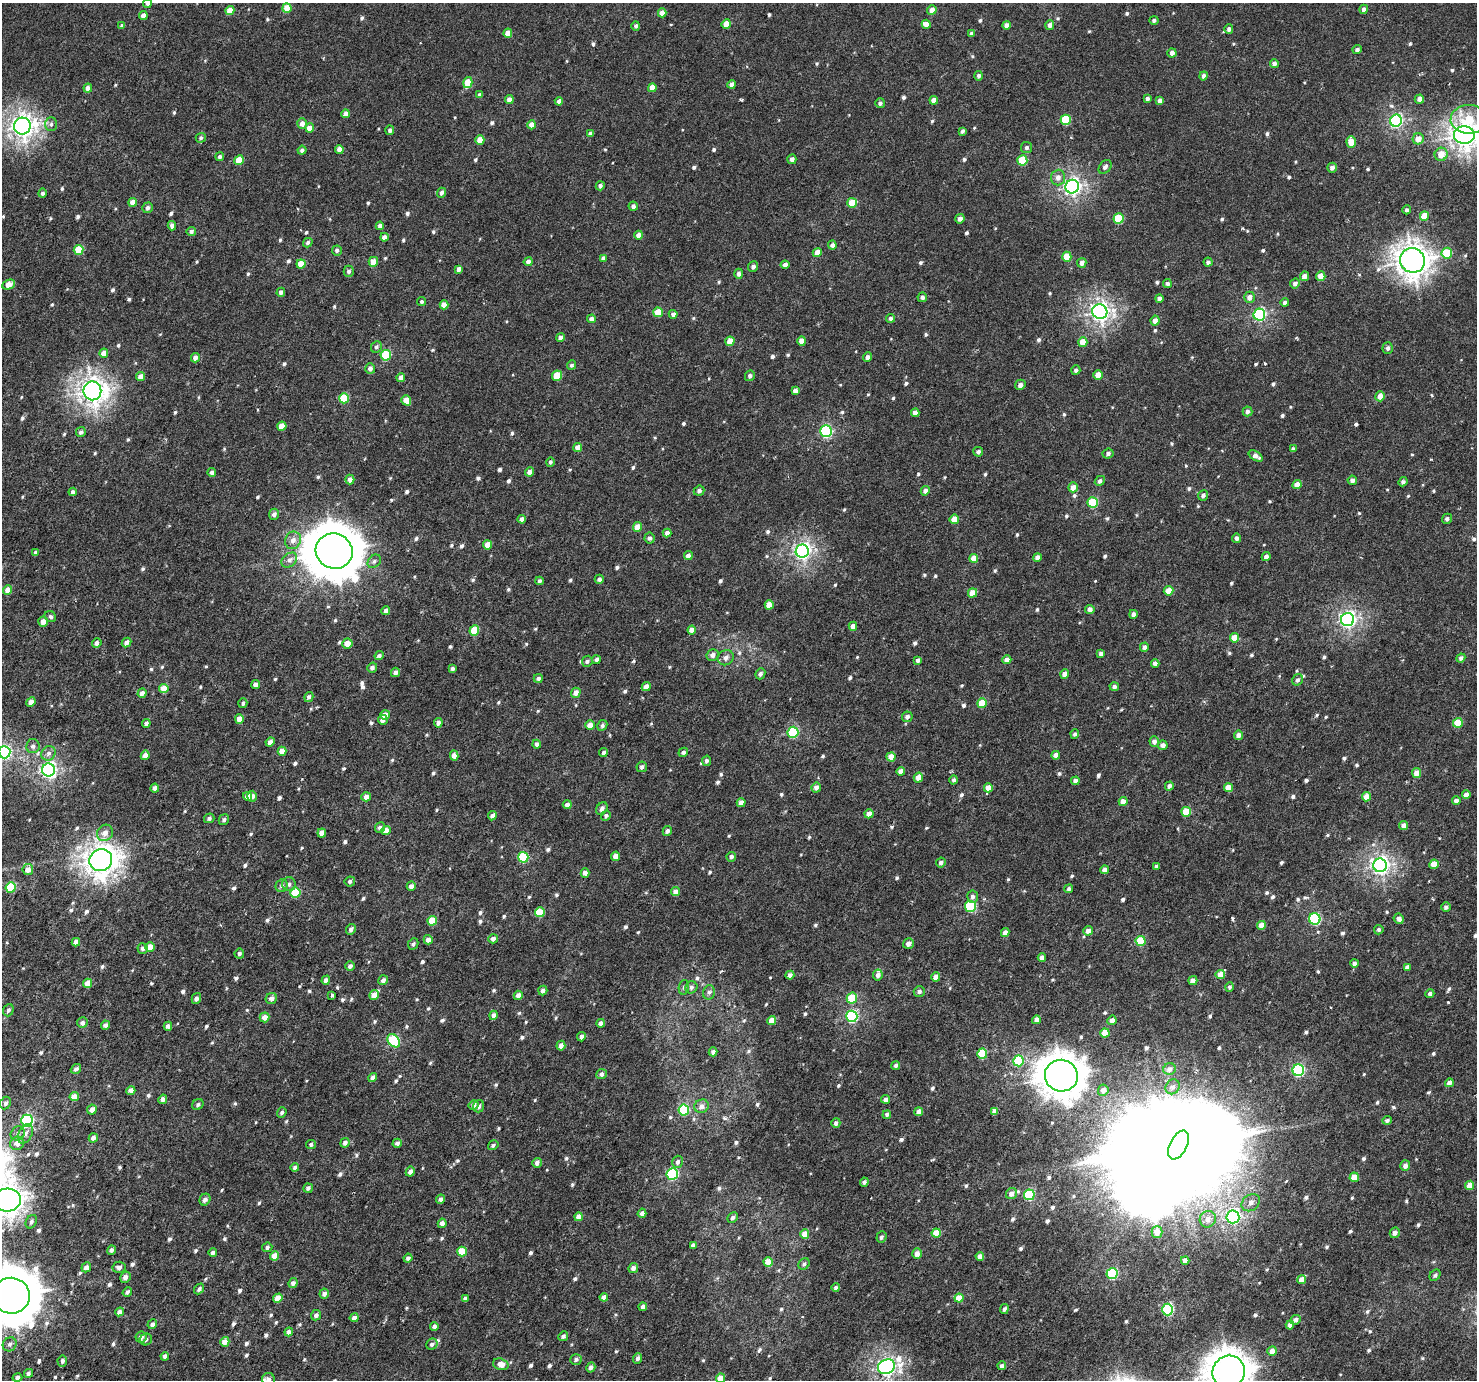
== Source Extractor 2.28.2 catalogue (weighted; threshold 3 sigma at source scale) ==
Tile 7 of 4 x 4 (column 3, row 2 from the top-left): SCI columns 3025-4499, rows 3098-4475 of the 6041 x 6121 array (HDU 1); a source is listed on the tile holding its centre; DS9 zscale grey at full resolution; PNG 1479 x 1382 px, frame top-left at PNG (2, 3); each listed source drawn as its Kron ellipse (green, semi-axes under 4 px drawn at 4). Nothing masked; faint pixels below the display range render black.
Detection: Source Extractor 2.28.2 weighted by HDU 2 'WHT'; one run over the whole footprint, this tile lists its part. Background 2.94e-04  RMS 0.0013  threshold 0.00512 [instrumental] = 3 sigma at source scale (4.09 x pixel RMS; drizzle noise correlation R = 1.36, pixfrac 0.8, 0.0396/0.0396 arcsec/px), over >= 5 px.
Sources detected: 876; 4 inside a brighter object's white glare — neither listed nor drawn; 2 inside a brighter listed object's ellipse — not listed separately; of the other 870, all 500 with FLUX_AUTO >= 0.271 (the completeness limit of this list) listed and drawn (370 fainter detections not listed), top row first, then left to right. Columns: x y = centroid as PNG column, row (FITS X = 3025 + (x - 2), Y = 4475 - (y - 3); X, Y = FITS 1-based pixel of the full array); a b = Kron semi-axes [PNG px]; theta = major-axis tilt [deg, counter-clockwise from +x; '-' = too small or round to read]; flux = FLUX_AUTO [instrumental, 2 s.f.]
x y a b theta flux
147 3 5 4 - 0.32
287 8 5 4 - 1.5
1364 9 5 4 - 0.47
932 10 5 4 - 0.88
230 11 4 4 - 1.6
662 13 4 4 - 0.94
143 16 4 4 - 0.81
1154 20 4 4 - 0.29
726 24 5 4 - 1.7
926 24 4 4 - 0.85
1006 25 4 4 - 0.66
1050 25 5 4 - 0.53
122 26 4 4 - 0.28
636 26 4 4 - 0.28
1229 29 4 4 - 0.36
508 33 4 4 - 1
972 34 4 4 - 0.44
1357 50 4 4 - 0.39
1172 53 4 4 - 0.5
1274 64 4 4 - 0.42
979 76 5 4 - 0.28
1204 76 4 4 - 0.43
468 83 6 4 72 2
732 84 4 4 - 0.53
88 88 4 4 - 0.66
652 88 4 4 - 1.2
480 95 4 4 - 0.41
1147 99 4 4 - 0.46
1419 99 5 4 - 0.53
509 100 4 4 - 0.63
934 100 4 4 - 0.77
559 101 4 4 - 0.57
1160 101 4 4 - 0.5
880 103 5 5 - 0.35
346 114 4 4 - 0.75
1469 119 18 14 0 3.6
1066 120 5 5 - 5
1396 121 6 6 - 19
51 124 7 6 - 0.32
302 124 5 4 - 0.71
532 125 4 4 - 1.1
22 126 8 8 - 69
310 128 4 4 - 0.96
390 130 4 4 - 0.33
962 131 4 3 - 0.28
590 134 4 4 - 0.36
1464 135 10 8 5 94
201 138 5 5 - 0.28
1418 139 5 5 - 1.2
480 140 4 4 - 1.3
1351 142 6 4 -87 1.8
1026 148 5 5 - 0.32
339 149 4 4 - 0.68
302 150 4 4 - 0.33
1441 154 7 6 - 1.3
220 157 4 4 - 0.33
792 159 5 4 - 0.52
239 160 5 4 - 1.6
1022 160 5 5 - 4.1
1105 167 8 5 51 0.39
1332 168 5 4 - 0.46
1058 178 8 7 - 0.68
600 186 4 4 - 0.35
1072 187 7 6 - 34
42 193 5 4 - 0.29
441 193 5 4 - 0.43
133 202 4 4 - 1.1
852 203 5 5 - 3
633 206 4 4 - 0.41
148 208 5 5 - 0.38
1407 210 4 4 - 0.27
1424 216 5 4 - 1.6
1118 218 5 5 - 4.3
960 219 5 4 - 0.54
172 226 4 4 - 0.54
380 226 4 4 - 0.49
191 232 4 4 - 0.37
639 235 4 4 - 0.75
384 237 4 4 - 0.58
308 243 5 4 - 0.29
832 245 4 4 - 0.53
78 250 5 5 - 2.8
337 250 5 5 - 0.34
817 252 5 4 - 0.92
1447 253 5 5 - 3.6
1067 257 5 4 - 2.2
603 258 4 4 - 0.46
1412 260 13 12 - 120
373 262 5 4 - 1.2
528 262 4 4 - 0.48
1208 262 4 4 - 0.32
1082 263 5 4 - 0.46
301 264 4 4 - 1.7
785 265 4 4 - 0.55
753 267 5 5 - 0.46
459 269 4 4 - 0.55
349 271 5 5 - 0.31
739 274 5 4 - 0.42
1304 276 5 4 - 0.73
1321 276 5 4 - 1.3
1167 284 4 4 - 0.32
1295 284 5 5 - 0.39
9 285 6 4 25 1.4
281 292 5 4 - 0.45
922 297 5 5 - 0.35
1250 297 5 5 - 0.75
1159 299 4 4 - 0.47
422 302 4 4 - 0.28
1285 303 4 4 - 0.38
444 305 4 4 - 1.1
658 312 5 5 - 2.3
1100 312 7 7 - 48
673 314 4 4 - 0.41
1259 315 6 6 - 15
890 318 4 4 - 0.27
591 319 4 4 - 0.62
1155 321 5 4 - 0.63
560 337 4 4 - 0.43
730 341 5 4 - 1.4
802 341 4 4 - 0.95
1083 342 5 4 - 1.4
376 347 6 5 - 0.27
1388 348 5 5 - 0.37
104 353 4 4 - 1.1
386 355 5 5 - 5.9
868 357 5 4 - 0.4
195 358 4 4 - 0.54
571 365 5 4 - 0.27
370 369 5 5 - 0.5
1076 370 4 4 - 0.28
1098 375 5 4 - 1.2
557 376 5 5 - 2.6
750 376 5 5 - 0.32
140 377 4 4 - 0.87
401 378 4 4 - 0.57
1020 385 5 5 - 0.49
92 391 9 9 - 83
795 391 4 4 - 0.57
1380 396 5 4 - 1
344 398 5 5 - 4
406 400 5 4 - 1.3
1248 411 5 5 - 0.44
915 413 4 4 - 0.67
282 426 4 4 - 1.8
826 431 6 5 - 14
81 432 5 4 - 0.3
578 447 4 4 - 0.9
1293 449 4 4 - 0.33
978 452 5 5 - 0.38
1108 453 5 4 - 0.32
1256 456 8 4 -31 0.58
550 462 4 4 - 0.28
529 472 4 4 - 0.59
212 473 4 4 - 0.52
350 480 5 4 - 0.61
1352 480 5 4 - 0.49
1100 481 5 4 - 0.34
1403 482 5 4 - 0.3
1297 485 5 4 - 0.92
1073 487 5 5 - 0.84
699 491 5 5 - 0.37
925 491 5 4 - 0.46
73 492 4 4 - 0.42
1203 495 5 5 - 0.4
1093 503 5 5 - 5.1
274 514 5 5 - 0.45
522 519 4 4 - 0.61
954 519 4 4 - 1.6
1447 519 5 4 - 0.33
637 527 5 4 - 1.2
667 533 4 4 - 0.47
649 538 5 5 - 0.32
1237 538 4 4 - 0.46
293 540 9 7 63 0.8
487 545 4 4 - 1.2
334 551 19 17 -26 470
802 551 6 6 - 35
35 553 4 4 - 0.3
688 556 4 4 - 0.44
1266 556 4 4 - 0.43
1037 557 4 4 - 0.64
974 559 4 4 - 1.3
289 560 9 6 41 0.56
374 561 7 5 47 0.31
599 579 4 4 - 0.4
539 581 4 3 - 0.28
8 590 5 4 - 0.91
1168 591 5 4 - 1.3
972 593 5 4 - 1.4
769 605 4 4 - 1.2
1090 609 4 4 - 0.59
386 611 4 4 - 0.39
1133 614 4 4 - 0.43
50 617 6 5 - 0.28
1347 620 6 6 - 34
43 621 5 4 - 0.83
853 626 4 4 - 0.61
692 630 4 4 - 0.92
474 631 5 5 - 3.4
1234 638 5 4 - 1.6
97 643 5 4 - 0.43
127 643 5 4 - 0.53
347 643 5 5 - 1.2
1144 647 4 4 - 0.44
1101 654 4 4 - 0.33
713 655 6 5 - 0.54
379 656 5 4 - 0.33
726 658 8 7 - 0.58
1461 658 5 4 - 0.36
596 660 4 4 - 0.31
918 660 4 4 - 0.36
1007 660 4 4 - 0.66
587 661 6 5 - 0.31
1155 663 4 4 - 0.47
372 668 5 5 - 0.33
452 669 4 4 - 0.36
395 672 5 4 - 0.47
760 674 5 5 - 0.33
1065 674 5 4 - 0.77
538 678 4 4 - 0.32
1298 680 6 5 - 0.3
256 685 4 4 - 0.7
1114 686 5 4 - 0.33
646 687 4 4 - 0.74
164 688 4 4 - 1.7
142 693 5 4 - 0.63
576 693 5 4 - 0.78
309 697 5 4 - 0.31
31 702 5 4 - 0.71
243 703 5 4 - 0.3
982 703 5 5 - 2.6
385 715 5 4 - 0.82
907 717 5 5 - 0.44
239 719 5 4 - 1.1
383 720 5 4 - 0.62
146 723 4 4 - 0.33
438 723 5 4 - 0.49
1458 723 5 5 - 3.1
590 725 5 4 - 0.9
602 725 5 4 - 0.29
793 732 5 5 - 8.5
1075 734 4 4 - 0.32
1239 735 4 4 - 0.62
270 742 5 4 - 0.51
1154 742 5 5 - 0.57
537 744 4 4 - 0.49
1163 745 5 4 - 0.63
33 746 7 6 - 0.39
282 751 4 4 - 1.1
4 752 6 6 - 20
683 752 5 4 - 0.33
48 753 7 6 - 0.45
603 753 4 3 - 0.3
145 755 5 4 - 0.58
1056 755 4 4 - 0.71
454 756 5 4 - 0.73
891 757 4 4 - 1.2
706 761 5 4 - 0.33
642 767 5 5 - 0.34
48 770 6 6 - 29
901 771 4 4 - 0.73
1417 773 5 4 - 1
918 777 5 4 - 1.1
954 780 4 4 - 0.28
1075 781 4 4 - 0.56
1169 786 4 4 - 0.43
816 787 5 4 - 0.63
1228 787 4 4 - 1.3
155 788 4 4 - 0.47
988 788 4 4 - 1.4
1466 795 4 4 - 0.72
248 796 4 4 - 1.1
252 796 5 4 - 0.57
366 797 5 4 - 0.73
1366 797 4 4 - 1.1
1456 801 4 4 - 0.55
1123 802 4 4 - 1
741 803 4 4 - 0.79
567 805 4 4 - 0.51
602 808 7 5 58 0.4
1186 812 5 5 - 2.5
869 814 5 4 - 0.82
492 816 5 4 - 0.37
606 816 5 4 - 0.29
209 818 5 4 - 0.3
224 820 6 5 - 0.29
1404 825 4 4 - 0.62
380 828 5 5 - 0.39
386 831 4 4 - 1.2
667 831 5 4 - 0.42
105 833 8 7 - 0.76
322 833 4 4 - 0.98
616 856 4 4 - 0.77
523 857 5 5 - 6.9
731 857 5 4 - 0.36
101 860 11 11 - 110
941 863 5 4 - 0.36
1434 864 5 4 - 1.6
1380 865 7 7 - 40
1156 866 4 3 - 0.31
28 870 5 5 - 0.97
1105 870 4 4 - 0.8
585 873 4 4 - 0.54
350 881 5 5 - 0.29
289 884 7 7 - 0.35
282 886 6 6 - 0.3
411 886 4 4 - 0.49
11 887 5 5 - 4.1
1069 889 4 4 - 0.27
676 892 4 4 - 0.72
295 893 5 5 - 4.5
973 897 6 5 - 0.38
971 906 5 5 - 7.8
1446 907 5 4 - 0.32
540 912 5 5 - 3.1
1315 919 6 5 - 12
1399 919 5 4 - 0.49
432 921 5 4 - 2.2
1261 925 4 4 - 1
351 929 6 4 63 0.38
1379 930 5 4 - 0.27
1088 931 5 4 - 0.6
1005 932 4 4 - 0.59
493 939 5 4 - 0.46
428 940 5 4 - 0.72
1141 941 5 5 - 3.1
76 942 4 4 - 0.73
413 944 6 5 - 0.28
908 944 5 5 - 0.62
150 947 4 4 - 1.7
142 948 5 5 - 0.34
239 954 5 4 - 0.29
1042 958 4 4 - 0.64
1354 963 4 4 - 0.38
350 966 5 4 - 0.38
1407 967 4 4 - 0.37
1220 974 4 4 - 1.1
790 975 4 4 - 0.44
878 975 5 5 - 0.49
936 977 4 4 - 0.92
326 980 4 4 - 0.48
383 980 5 4 - 0.4
1193 981 4 4 - 0.58
87 983 5 4 - 1.1
684 987 7 5 79 0.27
691 987 6 6 - 0.39
1230 987 4 4 - 0.29
543 990 5 4 - 0.45
919 991 5 5 - 0.4
709 992 7 5 75 0.33
1430 994 4 4 - 0.29
332 995 4 3 - 0.43
374 995 5 4 - 0.93
518 995 4 4 - 0.68
271 998 6 5 - 0.53
852 998 5 5 - 3.5
196 999 6 4 75 0.36
8 1010 6 5 - 0.28
493 1015 5 4 - 0.54
852 1016 6 5 - 14
264 1017 5 5 - 0.87
1036 1020 4 4 - 0.53
1112 1020 5 4 - 0.66
772 1021 4 4 - 1.3
82 1023 5 5 - 0.47
601 1023 4 4 - 0.58
105 1025 4 4 - 0.47
168 1026 4 4 - 0.49
1105 1033 4 4 - 1.7
581 1037 4 4 - 0.37
394 1041 7 5 -49 8.3
561 1046 5 4 - 0.63
713 1052 4 4 - 0.42
982 1054 5 5 - 3.7
1018 1061 5 5 - 5.5
896 1066 4 4 - 0.29
76 1069 5 4 - 0.41
1170 1069 6 6 - 0.54
1298 1070 6 5 - 13
602 1074 5 5 - 0.48
1061 1076 16 16 - 230
373 1078 5 4 - 0.67
1449 1083 4 4 - 0.53
1173 1087 8 6 56 0.38
1103 1090 6 5 - 0.53
131 1091 4 4 - 0.86
74 1097 4 4 - 1.6
163 1099 5 4 - 0.52
885 1099 4 4 - 0.39
5 1103 6 5 - 0.3
198 1104 6 5 - 0.28
474 1105 5 4 - 0.48
479 1106 6 5 - 0.39
702 1106 7 6 - 0.58
92 1110 5 5 - 0.63
684 1110 5 5 - 6.6
995 1111 4 4 - 0.73
919 1112 4 4 - 0.65
282 1113 5 4 - 0.27
887 1115 4 4 - 0.32
1387 1120 5 4 - 0.31
27 1121 6 6 - 14
836 1123 5 4 - 0.36
18 1133 7 6 - 0.37
25 1134 10 6 62 0.52
93 1138 4 4 - 0.54
17 1143 7 6 - 0.81
345 1143 5 4 - 0.39
397 1143 5 4 - 0.43
311 1145 5 4 - 0.28
493 1145 5 4 - 0.29
1178 1145 16 8 62 1800
678 1162 6 5 - 0.32
537 1163 5 4 - 0.42
1405 1166 5 5 - 0.56
295 1167 4 4 - 0.39
410 1172 5 4 - 0.43
672 1174 6 5 - 12
1354 1177 5 4 - 1.5
864 1182 4 4 - 0.28
1470 1185 4 4 - 1.1
308 1188 5 4 - 0.33
1011 1194 6 5 - 0.64
1029 1195 5 5 - 8.2
440 1199 5 4 - 0.37
7 1200 14 11 5 100
205 1200 6 5 - 0.47
1251 1203 10 7 38 0.56
642 1213 5 4 - 0.44
578 1217 4 4 - 0.83
1233 1217 6 6 - 22
733 1218 6 4 46 0.28
1208 1219 8 8 - 0.82
31 1222 7 5 63 0.27
442 1223 4 4 - 0.53
1157 1232 6 5 - 1.3
936 1233 4 4 - 1.8
1395 1233 5 5 - 0.51
805 1234 4 4 - 1.4
881 1237 6 5 - 0.28
693 1245 4 4 - 0.43
267 1247 5 4 - 0.28
111 1250 5 4 - 0.33
462 1251 5 5 - 2.2
213 1253 4 4 - 0.4
917 1254 5 4 - 0.68
275 1256 4 4 - 1.4
980 1256 4 4 - 0.73
408 1258 4 4 - 0.39
1185 1261 4 4 - 0.79
768 1262 4 4 - 1.8
804 1264 6 5 - 0.28
86 1267 5 4 - 0.54
119 1267 6 5 - 0.47
633 1268 5 5 - 0.61
1112 1274 5 5 - 11
1435 1275 6 5 - 0.29
125 1277 6 5 - 0.49
1302 1279 4 4 - 1
293 1283 5 4 - 0.53
836 1288 4 4 - 0.33
199 1289 6 4 49 0.29
127 1292 5 4 - 0.28
324 1294 5 5 - 0.45
11 1296 19 18 - 560
604 1297 4 4 - 0.84
278 1298 5 4 - 1.5
959 1298 4 4 - 1.6
465 1299 4 4 - 0.38
643 1307 4 4 - 0.49
1004 1309 5 4 - 0.3
1168 1310 6 5 - 12
120 1312 4 4 - 0.62
316 1315 5 5 - 0.4
354 1318 4 4 - 0.54
1296 1320 5 4 - 0.51
152 1324 5 4 - 0.36
1290 1325 4 4 - 0.8
434 1326 4 4 - 0.39
289 1332 4 4 - 0.55
563 1336 5 4 - 0.27
141 1337 5 5 - 0.54
146 1339 6 6 - 0.29
225 1342 5 4 - 0.99
10 1344 7 6 - 0.36
432 1344 6 5 - 0.38
1272 1351 5 4 - 1
165 1356 4 4 - 0.46
638 1358 5 4 - 0.38
576 1359 6 5 - 0.33
62 1361 5 4 - 0.32
501 1364 8 5 -16 0.95
1002 1366 4 4 - 0.34
591 1367 5 4 - 0.42
886 1367 9 7 23 43
1229 1372 16 16 - 220
28 1373 4 4 - 0.33
17 1378 5 4 - 0.41
720 1378 5 4 - 1.2
268 1379 6 6 - 0.4
Isophote crosses this tile's border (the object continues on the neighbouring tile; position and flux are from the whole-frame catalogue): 8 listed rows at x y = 147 3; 1464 135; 4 752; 7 1200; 11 1296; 1229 1372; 720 1378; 268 1379